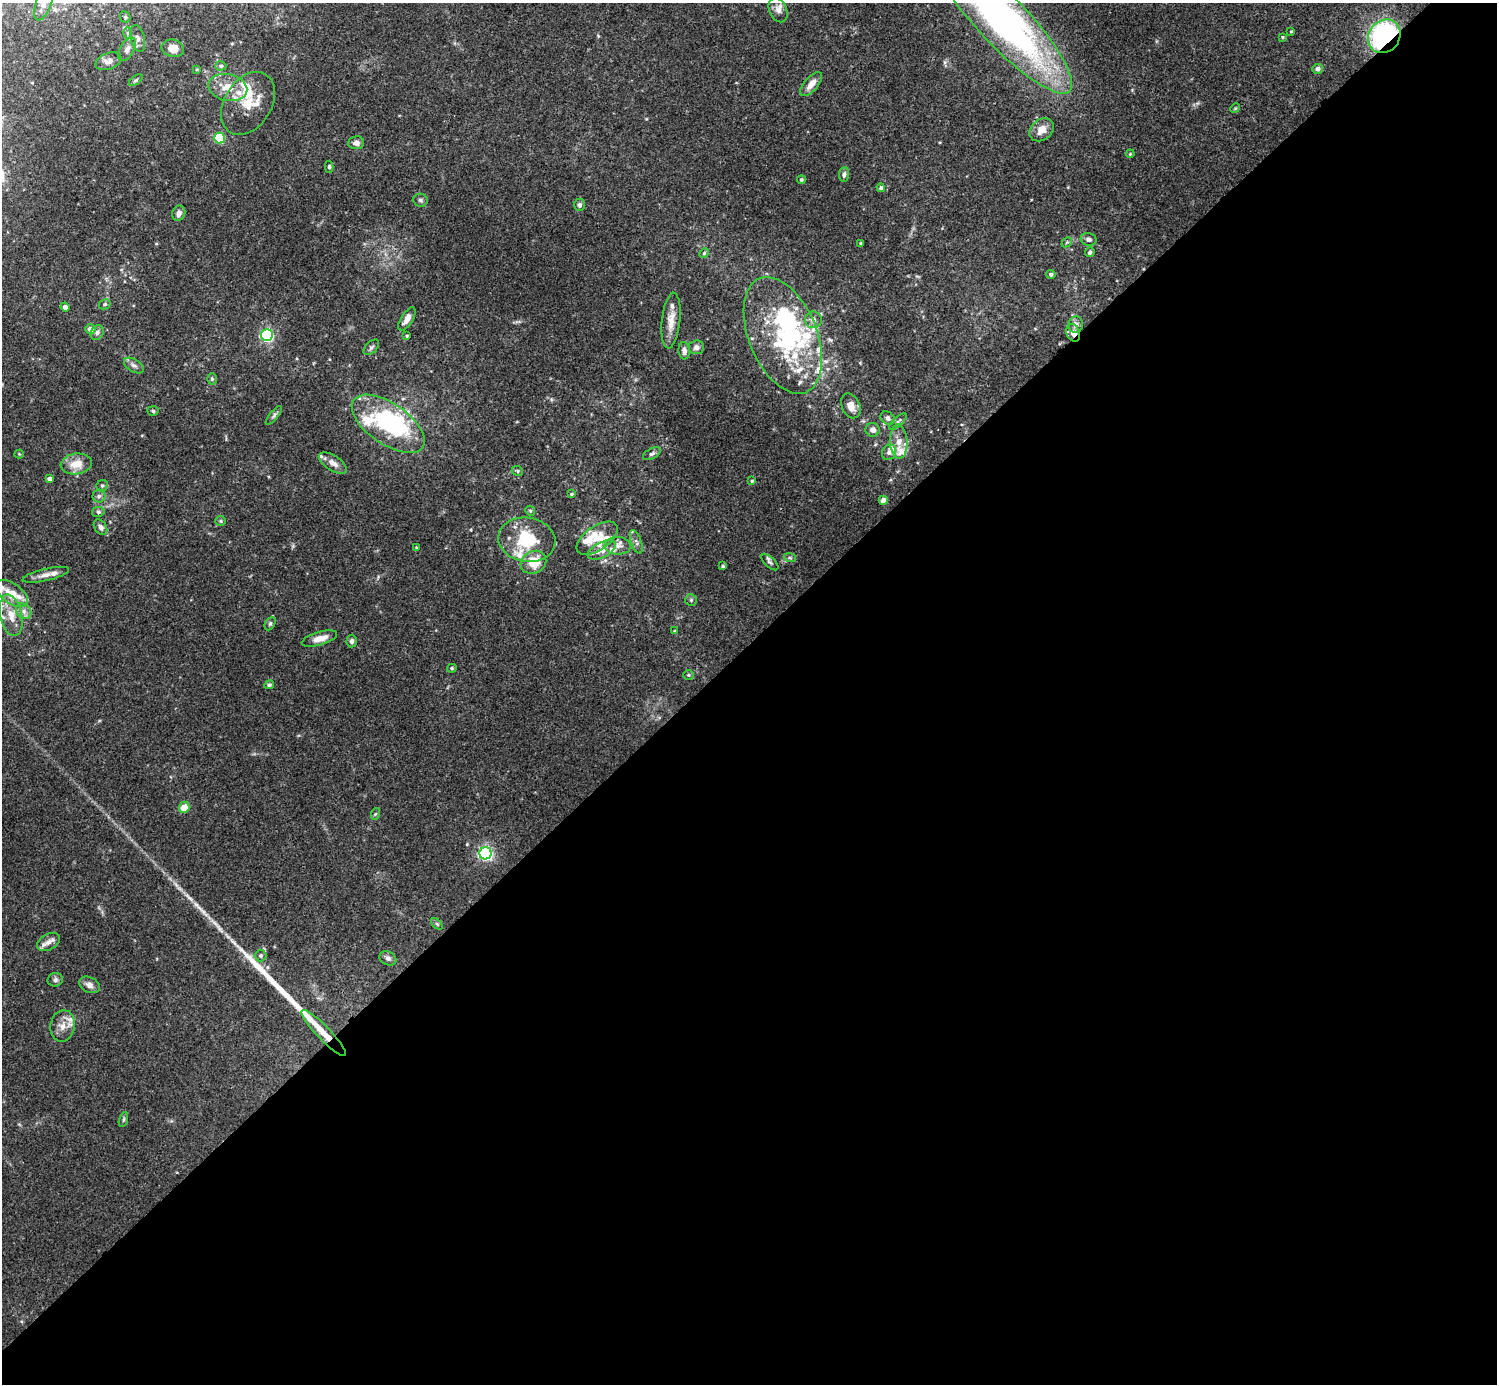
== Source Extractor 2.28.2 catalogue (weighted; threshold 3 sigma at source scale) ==
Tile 15 of 4 x 4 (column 3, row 4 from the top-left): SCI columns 2993-4487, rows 159-1540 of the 5987 x 5987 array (HDU 1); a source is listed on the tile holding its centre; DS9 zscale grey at full resolution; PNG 1499 x 1386 px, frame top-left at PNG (2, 3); each listed source drawn as its Kron ellipse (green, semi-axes under 4 px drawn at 4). Shown black and unused: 53% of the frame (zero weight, under 3 of 4 exposures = <1% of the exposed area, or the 3 px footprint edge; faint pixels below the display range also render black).
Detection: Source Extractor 2.28.2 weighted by HDU 2 'WHT'; one run over the whole footprint, this tile lists its part. Background 0.0754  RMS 0.0055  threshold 0.0246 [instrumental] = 3 sigma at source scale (4.5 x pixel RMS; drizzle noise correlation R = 1.50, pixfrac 1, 0.05/0.05 arcsec/px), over >= 5 px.
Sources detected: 146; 4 inside a brighter object's white glare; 1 long thin detection or spike segment (spike, bleed or trail) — neither listed nor drawn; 29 inside a brighter listed object's ellipse — not listed separately; the other 112 listed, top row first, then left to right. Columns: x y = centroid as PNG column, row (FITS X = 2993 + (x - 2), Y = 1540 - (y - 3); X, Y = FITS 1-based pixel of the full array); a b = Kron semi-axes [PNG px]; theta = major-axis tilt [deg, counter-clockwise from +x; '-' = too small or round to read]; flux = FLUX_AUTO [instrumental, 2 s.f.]
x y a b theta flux
44 3 18 7 69 4.6
778 10 13 8 -65 3.5
125 17 6 5 - 0.9
1003 21 98 25 -47 300
1291 31 3 3 - 0.6
128 33 6 4 89 1.1
1384 36 18 15 52 94
1282 37 4 3 - 0.64
138 38 14 7 -76 2.5
173 48 11 8 -14 5.9
127 49 13 7 60 2.6
108 61 13 8 20 3.1
221 66 5 4 - 1.1
197 69 4 3 - 0.53
1317 69 5 5 - 2.2
136 80 8 4 36 0.83
811 84 14 7 49 4.8
228 87 20 13 -12 10
248 103 34 23 58 17
1235 108 5 4 - 0.6
1042 130 13 10 39 5.7
219 138 5 5 - 40
356 143 8 6 7 2.3
1130 154 4 3 - 0.48
329 167 6 4 87 1.1
844 174 7 5 84 1.3
801 180 4 4 - 0.86
881 188 4 4 - 0.92
421 200 7 6 - 1.4
579 205 6 5 - 1.5
179 213 8 6 69 2.4
1089 239 8 6 -16 1.8
1067 242 6 4 43 0.84
861 243 3 3 - 0.81
1090 252 5 4 - 1.3
704 253 5 4 - 0.73
1051 274 4 4 - 1.2
105 304 6 5 - 1.1
65 307 4 4 - 2.4
407 319 13 6 58 3.7
813 320 8 8 - 2.9
671 321 28 9 84 7.1
1076 325 8 7 - 2.7
90 329 5 4 - 3.9
97 333 8 6 61 1.5
1073 333 9 6 -70 3.9
267 335 6 6 - 87
783 335 61 34 -68 73
407 336 4 4 - 0.67
371 347 9 5 44 1.4
696 347 8 7 - 1.8
684 351 9 5 -86 2.3
134 366 11 6 -31 2
212 379 5 4 - 0.96
851 406 13 9 -66 4.9
153 411 5 4 - 0.95
274 415 11 4 51 1.4
888 418 7 6 - 2.2
898 422 11 4 43 1.3
388 424 42 20 -34 74
873 430 7 7 - 2.7
899 442 17 8 -87 6.9
889 452 8 7 - 1.8
19 454 4 4 - 0.54
652 454 10 5 29 1.5
333 463 16 7 -32 4.3
76 464 15 10 8 8.4
517 471 6 4 -23 0.89
49 479 4 4 - 3
752 481 4 3 - 0.72
102 486 6 5 - 1.1
571 494 4 3 - 0.81
99 496 6 6 - 1.3
883 500 4 4 - 2.2
530 511 5 4 - 0.72
98 512 6 5 - 1.1
221 521 5 5 - 0.81
100 527 8 6 -56 2.3
597 538 23 12 34 9.2
527 540 28 22 -9 29
636 542 12 5 -71 1.8
618 546 13 9 -2 3.9
416 547 3 2 - 0.35
602 550 15 7 26 6.4
790 558 6 4 -19 0.77
533 562 13 11 29 13
770 562 10 5 -42 1.5
723 566 4 4 - 0.88
46 575 24 6 13 4.2
12 594 19 10 -36 10
691 600 6 6 - 0.98
24 611 8 7 - 2.6
11 615 21 11 -78 8.7
270 623 7 5 63 1.1
675 631 4 3 - 0.7
319 639 18 6 16 6
352 641 6 5 - 1.6
452 668 5 4 - 0.82
688 675 5 4 - 0.79
269 685 5 4 - 0.98
184 807 6 5 - 8.1
375 814 6 4 71 0.68
486 853 6 6 - 130
437 924 7 4 -45 0.84
48 942 12 7 29 3.8
261 956 6 6 - 1.2
388 958 9 6 -28 1.8
55 980 8 6 12 1.5
89 985 11 7 -26 3
63 1026 16 12 79 6
324 1033 31 6 -46 9
123 1120 8 3 71 0.88
Overlapping masked pixels (flux is a lower limit): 4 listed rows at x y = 1003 21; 1384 36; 1073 333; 324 1033
Isophote crosses this tile's border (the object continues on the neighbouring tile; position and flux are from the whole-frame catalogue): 2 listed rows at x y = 44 3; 1003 21